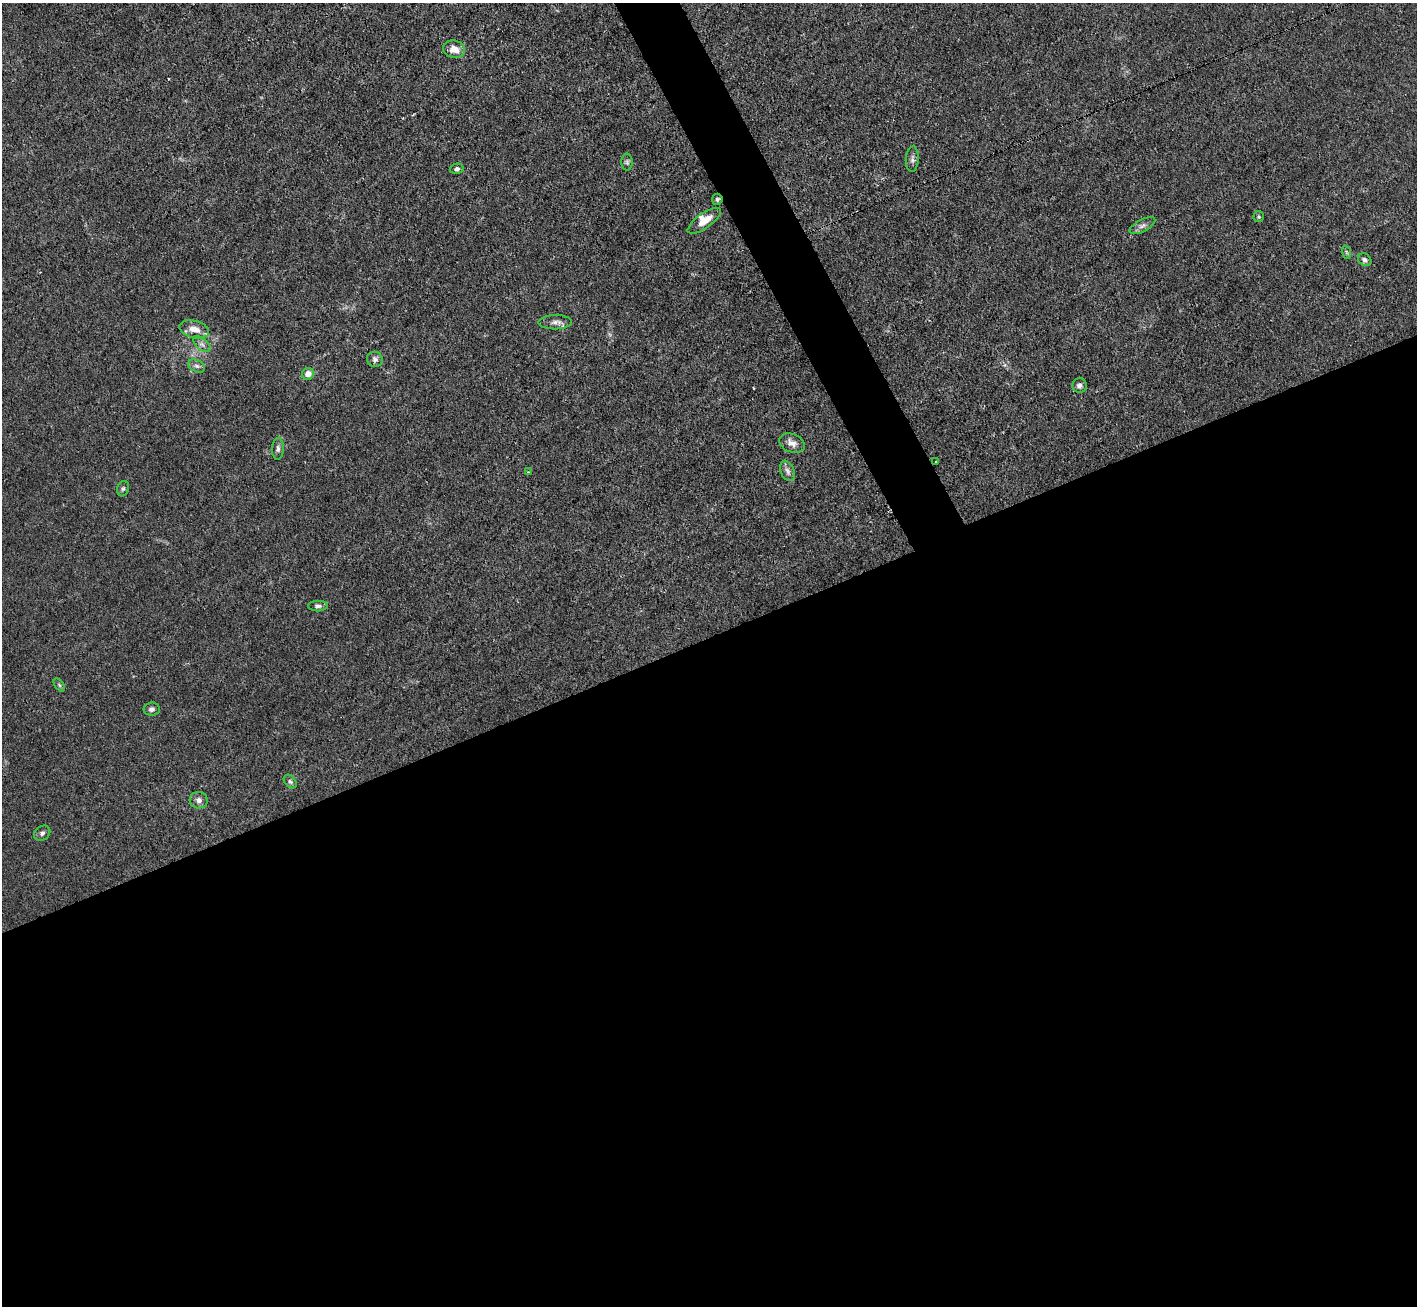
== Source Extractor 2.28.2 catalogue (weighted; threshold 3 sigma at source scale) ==
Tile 15 of 4 x 4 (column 3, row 4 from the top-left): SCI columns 2833-4247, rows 286-1589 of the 5664 x 5650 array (HDU 1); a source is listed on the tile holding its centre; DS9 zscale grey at full resolution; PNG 1419 x 1308 px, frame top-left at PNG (2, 3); each listed source drawn as its Kron ellipse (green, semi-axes under 4 px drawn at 4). Shown black and unused: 53% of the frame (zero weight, under 3 of 4 exposures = <1% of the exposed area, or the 3 px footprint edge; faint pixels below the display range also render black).
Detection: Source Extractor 2.28.2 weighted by HDU 2 'WHT'; one run over the whole footprint, this tile lists its part. Background 0.0224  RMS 0.0032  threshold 0.0142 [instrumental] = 3 sigma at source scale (4.5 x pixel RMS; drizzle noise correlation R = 1.50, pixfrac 1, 0.05/0.05 arcsec/px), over >= 5 px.
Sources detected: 30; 1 inside a brighter listed object's ellipse — not listed separately; the other 29 listed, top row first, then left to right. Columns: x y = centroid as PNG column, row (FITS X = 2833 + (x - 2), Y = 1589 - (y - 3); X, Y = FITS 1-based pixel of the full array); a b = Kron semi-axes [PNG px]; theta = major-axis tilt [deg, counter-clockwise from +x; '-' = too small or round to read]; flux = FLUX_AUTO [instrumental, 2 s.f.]
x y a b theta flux
454 49 11 8 -11 3.2
912 159 12 6 86 1.1
627 162 8 5 -90 0.75
457 169 7 5 12 0.85
717 199 5 5 - 0.68
1259 217 5 5 - 0.45
704 221 20 7 36 4
1142 226 14 6 28 1.3
1346 252 7 4 -71 0.57
1365 260 7 5 -39 1
555 322 16 7 0 1.8
194 329 15 8 -14 3.2
202 344 10 5 -40 1.2
375 359 8 7 - 1.1
196 366 9 6 -27 0.98
308 374 6 5 - 2.7
1079 385 7 7 - 0.97
792 443 13 9 -21 2.1
278 449 11 6 86 1.1
936 462 3 2 - 0.38
787 471 10 6 -67 1.3
528 472 3 3 - 0.26
123 489 8 6 72 0.64
318 606 10 5 1 0.85
59 685 7 4 -53 0.53
152 709 8 6 6 0.91
290 782 8 5 -48 0.68
199 800 9 8 - 1.4
42 833 9 7 37 0.98
Overlapping masked pixels (flux is a lower limit): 1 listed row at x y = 717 199